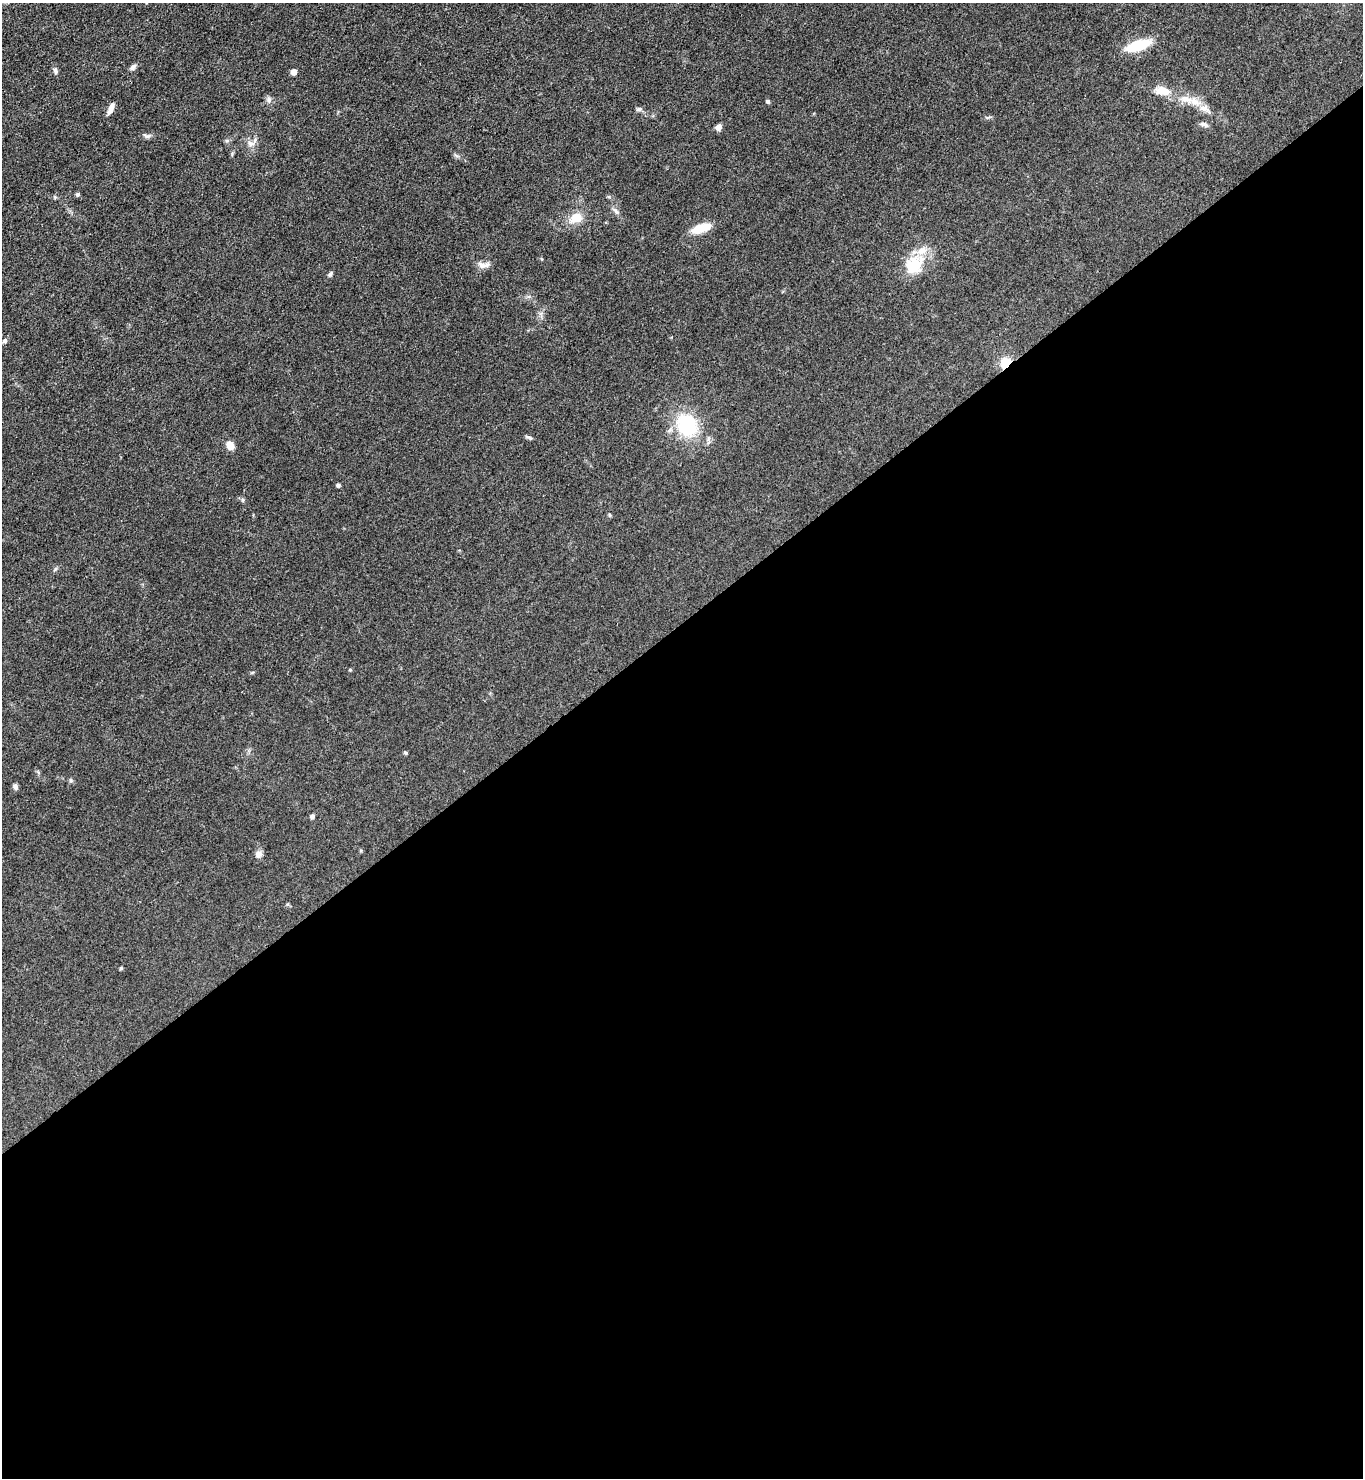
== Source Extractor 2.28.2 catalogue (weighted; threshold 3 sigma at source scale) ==
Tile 15 of 4 x 4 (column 3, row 4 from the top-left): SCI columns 2881-4241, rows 3-1478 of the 5901 x 5907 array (HDU 1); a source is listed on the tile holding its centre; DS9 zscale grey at full resolution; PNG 1365 x 1480 px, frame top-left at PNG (2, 3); no overlay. Shown black and unused: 58% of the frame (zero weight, under 3 of 4 exposures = <1% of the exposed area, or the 3 px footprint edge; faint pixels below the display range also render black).
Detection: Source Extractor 2.28.2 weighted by HDU 2 'WHT'; one run over the whole footprint, this tile lists its part. Background 0.0826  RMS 0.0067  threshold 0.0302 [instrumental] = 3 sigma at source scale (4.5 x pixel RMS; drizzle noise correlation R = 1.50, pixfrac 1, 0.05/0.05 arcsec/px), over >= 5 px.
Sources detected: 39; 2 inside a brighter listed object's ellipse — not listed separately; the other 37 listed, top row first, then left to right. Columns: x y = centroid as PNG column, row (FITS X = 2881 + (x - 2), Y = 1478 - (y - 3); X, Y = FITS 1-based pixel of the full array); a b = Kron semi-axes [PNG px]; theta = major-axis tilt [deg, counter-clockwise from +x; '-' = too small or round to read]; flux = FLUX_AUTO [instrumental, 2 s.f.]
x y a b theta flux
1138 45 20 8 18 32
133 67 9 6 47 2.2
55 71 8 6 -77 1.9
294 72 5 4 - 6
1163 91 20 11 -5 8.8
269 99 8 6 -51 2.1
1186 99 18 9 -8 7.7
768 101 4 4 - 1.5
111 108 14 6 67 3.7
1204 108 13 10 2 4.4
639 109 8 5 9 1.5
1204 124 11 5 -9 2
718 127 6 5 - 3.7
147 136 9 4 8 1.7
251 144 10 7 -22 3.1
77 195 5 5 - 1.2
615 211 11 4 -45 2
576 218 18 12 26 9.7
701 228 25 9 18 12
483 265 17 7 -1 3.9
914 265 28 22 48 21
330 274 7 5 52 1.4
4 341 7 5 36 1.3
1006 363 10 9 - 15
687 425 31 27 -63 37
529 437 11 3 -21 1.2
230 445 9 8 - 5.6
338 485 4 3 - 1.7
243 500 6 4 -71 0.9
609 515 6 4 -89 0.73
350 670 4 4 - 0.67
405 753 4 4 - 1.1
71 780 6 4 -89 0.97
15 787 7 6 - 2
312 816 5 4 - 1.8
258 854 8 8 - 3.2
121 968 4 4 - 0.88
Overlapping masked pixels (flux is a lower limit): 1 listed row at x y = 1006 363